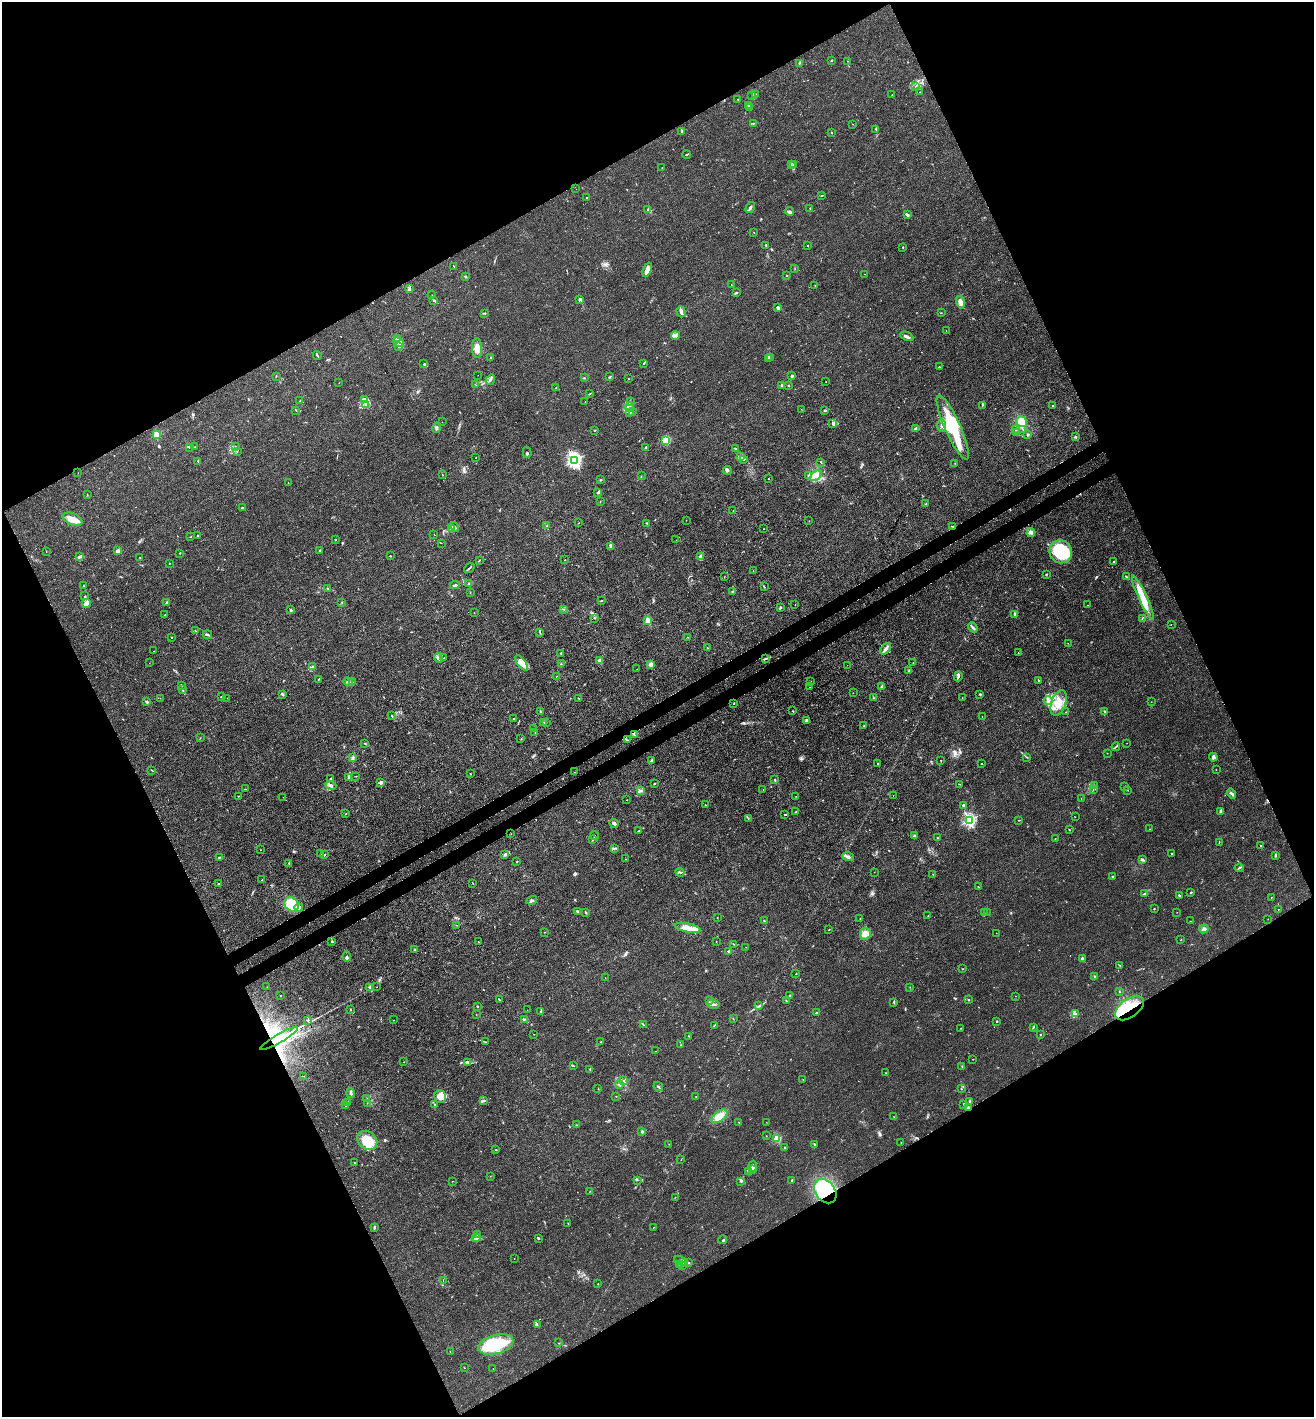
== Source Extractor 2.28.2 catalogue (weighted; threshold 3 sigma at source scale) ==
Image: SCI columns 199-5446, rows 82-5740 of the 5777 x 5823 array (HDU 1 of 3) = the unmasked area's bounding box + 8 px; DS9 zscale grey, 4 x 4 block average (1 PNG px = mean of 4 x 4 image px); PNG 1316 x 1419 px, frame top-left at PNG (2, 2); each listed source drawn as its Kron ellipse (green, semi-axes under 4 px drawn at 4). Shown black and unused: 47% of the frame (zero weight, under 3 of 4 exposures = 7% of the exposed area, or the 3 px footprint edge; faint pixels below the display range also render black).
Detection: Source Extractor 2.28.2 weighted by HDU 2 'WHT'. Background 0.027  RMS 0.003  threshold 0.0137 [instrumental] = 3 sigma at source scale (4.5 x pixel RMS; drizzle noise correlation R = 1.50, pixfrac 1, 0.05/0.05 arcsec/px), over >= 5 px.
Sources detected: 595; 3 too faint to see at this stretch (4 x 4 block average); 7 inside a brighter object's white glare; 8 cosmic-ray / hot-pixel residue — neither listed nor drawn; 15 coinciding with a brighter row at this scale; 42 inside a brighter listed object's ellipse — not listed separately; of the other 520, all 500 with FLUX_AUTO >= 0.319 (the completeness limit of this list) listed and drawn (20 fainter detections not listed), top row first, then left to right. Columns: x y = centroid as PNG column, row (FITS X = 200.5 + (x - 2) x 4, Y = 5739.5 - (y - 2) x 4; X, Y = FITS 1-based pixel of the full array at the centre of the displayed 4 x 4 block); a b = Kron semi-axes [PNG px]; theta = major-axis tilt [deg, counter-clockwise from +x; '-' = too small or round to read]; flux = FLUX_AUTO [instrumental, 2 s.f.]
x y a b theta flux
831 61 2 2 - 1.7
847 61 2 2 - 0.5
799 63 2 2 - 1.1
915 87 3 2 - 1.1
920 92 2 2 - 0.34
755 94 3 2 - 1.1
752 95 3 2 - 1.8
892 95 2 2 - 0.4
738 99 2 2 - 0.91
748 105 2 2 - 3.2
749 108 3 2 - 3.6
753 123 3 2 - 1.3
852 124 2 2 - 0.41
876 129 2 2 - 0.52
681 131 4 2 - 2.6
832 133 2 2 - 0.74
687 154 4 2 - 0.9
791 165 2 2 - 1.1
793 165 2 2 - 0.79
662 168 2 2 - 0.69
576 189 2 2 - 1.4
822 195 3 2 - 1
587 198 2 2 - 2.8
750 207 6 2 59 3.9
810 208 3 2 - 1.2
648 209 4 2 - 0.86
790 212 4 3 - 3.9
907 215 3 2 - 4.3
754 232 2 2 - 0.58
766 245 2 2 - 1.9
808 246 2 2 - 0.75
903 248 2 2 - 1
454 266 2 2 - 0.68
795 268 2 2 - 0.6
647 270 7 3 69 15
865 274 2 2 - 0.39
787 275 2 2 - 1.1
465 276 2 2 - 3.4
731 284 2 2 - 0.37
815 285 2 2 - 0.67
410 289 3 2 - 1.7
736 293 3 2 - 3
432 295 2 2 - 0.42
580 299 2 2 - 21
434 300 3 2 - 2.7
960 302 6 3 -75 8.8
778 308 3 2 - 5.8
681 312 5 2 - 6.2
485 313 2 2 - 1.1
941 313 3 2 - 0.83
946 331 2 2 - 0.44
675 336 4 2 - 3.1
907 336 7 3 -24 4.7
398 338 4 2 - 2.8
399 342 5 4 - 8.9
399 346 4 2 - 2.4
477 348 10 5 -88 15
317 355 4 2 - 2
491 357 2 2 - 0.75
771 357 2 2 - 0.5
769 358 2 2 - 0.99
644 363 3 2 - 1.8
423 364 3 2 - 1.3
939 367 2 2 - 0.93
478 375 2 2 - 0.5
276 376 2 2 - 0.94
792 376 3 2 - 3.8
610 377 4 2 - 1.1
584 378 2 2 - 0.47
629 379 2 2 - 0.45
490 380 5 2 - 3.2
826 381 2 2 - 0.38
339 383 2 2 - 0.36
476 385 2 2 - 0.57
781 385 2 2 - 1.6
789 386 2 2 - 0.65
556 388 2 2 - 1.3
590 394 3 2 - 1.3
364 399 3 2 - 2.6
300 401 3 2 - 1.1
585 402 2 2 - 0.37
630 402 2 2 - 0.86
366 404 2 2 - 1.2
982 405 3 2 - 1.4
1052 405 2 2 - 0.85
630 407 5 3 - 6.3
801 409 2 2 - 0.35
296 410 2 2 - 0.87
825 410 2 2 - 2.6
632 411 2 2 - 1.2
629 412 2 2 - 1.3
442 422 2 2 - 0.32
1021 422 5 5 - 18
833 423 3 3 - 2.5
942 425 6 2 -89 3.2
953 427 35 8 -66 110
436 428 5 2 - 2.7
916 429 3 2 - 6.8
1023 429 2 2 - 0.65
595 430 3 2 - 1.2
1016 430 3 2 - 1.1
1016 432 2 2 - 0.55
156 434 2 2 - 69
1027 435 3 2 - 2
1075 437 2 2 - 3.8
666 440 3 3 - 32
235 446 2 2 - 0.94
190 447 4 2 - 2.2
195 447 3 2 - 1.3
645 447 2 2 - 3
735 448 2 2 - 1.4
237 452 2 2 - 0.53
527 452 5 2 - 2.4
741 457 3 3 - 2.8
476 458 2 2 - 0.59
744 459 2 2 - 0.95
574 460 2 2 - 490
198 461 3 2 - 1.6
821 462 2 2 - 1
955 463 2 2 - 0.44
727 470 4 3 - 3.7
78 473 2 2 - 0.33
443 475 2 2 - 0.45
808 475 2 2 - 1.3
641 476 2 2 - 0.52
816 476 7 4 46 8.5
768 479 2 2 - 0.57
600 480 2 2 - 0.99
288 482 2 2 - 0.57
598 492 4 2 - 2.6
87 494 2 2 - 0.81
600 501 2 2 - 0.57
926 503 2 2 - 0.52
242 508 2 2 - 3.8
733 511 2 2 - 0.58
73 519 10 6 -23 20
686 520 2 2 - 0.42
809 521 2 2 - 0.54
579 523 2 2 - 0.5
647 523 2 2 - 1.3
547 526 2 2 - 0.68
953 526 2 2 - 1.4
454 527 5 2 - 5.2
452 529 3 2 - 5.2
764 529 2 2 - 0.43
1031 532 4 4 - 4.6
434 534 2 2 - 0.6
197 535 2 2 - 1.3
191 536 2 2 - 0.55
336 540 2 2 - 0.63
676 540 2 2 - 0.77
441 543 2 2 - 0.6
611 546 4 3 - 4.3
320 550 2 2 - 9.5
46 551 2 2 - 0.59
118 551 4 3 - 5.6
1061 552 12 11 - 130
180 553 2 2 - 0.83
390 556 2 2 - 0.91
80 557 3 2 - 0.96
700 557 4 3 - 3.9
140 558 2 2 - 1.4
479 560 2 2 - 1.1
565 560 2 2 - 1.8
1114 561 2 2 - 1.8
169 563 2 2 - 0.83
469 568 6 2 39 2.2
753 570 2 2 - 0.35
1046 574 2 2 - 1.1
724 577 2 2 - 0.58
1126 577 3 2 - 1.5
469 584 2 2 - 4.5
84 585 2 2 - 1.9
455 585 4 2 - 3.4
764 587 3 2 - 1.2
328 588 4 2 - 1.3
732 591 2 2 - 1.2
470 592 2 2 - 0.48
84 596 2 2 - 1.3
1143 598 24 4 -65 47
601 601 2 2 - 1.4
167 602 2 2 - 1.9
342 602 2 2 - 1.2
86 604 4 3 - 14
795 604 2 2 - 0.63
1088 605 2 2 - 0.44
780 608 3 2 - 3.1
564 609 3 2 - 0.81
291 610 2 2 - 3.8
474 613 2 2 - 0.41
165 614 2 2 - 0.65
1014 614 2 2 - 3
595 618 2 2 - 1
1142 618 2 2 - 1.2
648 620 2 2 - 45
1171 624 2 2 - 0.34
973 627 5 2 - 3.2
195 631 2 2 - 0.49
540 632 3 2 - 1.5
207 635 5 2 - 3.9
171 637 2 2 - 1.2
687 637 2 2 - 0.65
1068 643 2 2 - 0.5
707 648 2 2 - 0.87
886 649 7 3 51 6.7
154 651 2 2 - 0.54
561 653 3 2 - 1.3
1018 653 2 2 - 0.7
438 658 5 4 - 4.7
444 658 2 2 - 0.72
766 658 3 2 - 2.4
599 660 2 2 - 22
149 663 2 2 - 0.37
522 663 9 3 -53 9.7
913 663 2 2 - 0.44
561 664 2 2 - 0.56
651 664 3 3 - 5.7
847 665 2 2 - 0.36
312 667 3 2 - 1.9
637 669 2 2 - 0.32
909 670 3 2 - 1.6
556 676 2 2 - 0.66
958 676 5 3 - 4.2
318 679 3 2 - 1.4
1038 680 3 2 - 1.2
348 682 4 2 - 3.4
352 682 2 2 - 0.76
811 682 2 2 - 0.59
181 685 3 2 - 0.96
809 687 2 2 - 0.45
881 687 3 2 - 1.6
182 690 2 2 - 0.61
853 693 2 2 - 0.38
980 694 3 2 - 1.6
283 695 2 2 - 0.74
221 697 2 2 - 0.49
160 698 2 2 - 0.36
227 698 2 2 - 0.36
578 698 2 2 - 0.45
874 698 3 2 - 1.1
962 698 2 2 - 0.5
1048 701 4 3 - 6
147 702 2 2 - 4.8
1151 702 2 2 - 0.34
1059 703 13 7 71 29
734 704 2 2 - 1.3
540 711 3 2 - 1.2
793 711 2 2 - 0.74
1105 711 3 2 - 1.4
1066 712 2 2 - 0.48
392 716 3 2 - 0.89
982 716 2 2 - 0.53
513 719 2 2 - 1.4
806 721 3 2 - 0.92
544 722 2 2 - 0.79
546 723 2 2 - 0.71
864 726 2 2 - 0.54
534 728 2 2 - 0.8
535 732 2 2 - 0.47
634 735 2 2 - 1.2
200 738 2 2 - 0.59
521 739 2 2 - 0.49
627 740 2 2 - 1.1
365 743 2 2 - 1.4
1127 743 2 2 - 0.36
1116 747 4 2 - 2.3
1107 753 2 2 - 0.45
1027 757 2 2 - 0.9
1213 757 4 3 - 5.6
353 758 3 2 - 3.4
651 760 3 2 - 2
941 761 2 2 - 0.78
878 763 2 2 - 0.78
982 764 2 2 - 0.71
152 770 2 2 - 0.67
1216 770 2 2 - 0.5
575 772 2 2 - 0.41
470 774 2 2 - 0.85
356 776 2 2 - 0.54
348 777 3 2 - 2.3
330 779 3 2 - 1.8
775 780 2 2 - 1.9
381 783 4 4 - 3.4
655 783 3 2 - 1.3
960 784 2 2 - 0.55
331 785 5 3 - 4.8
1095 785 2 2 - 0.41
1125 786 2 2 - 0.9
245 789 2 2 - 0.5
763 789 2 2 - 0.43
1093 789 2 2 - 0.46
640 790 4 2 - 2.6
1127 790 2 2 - 0.56
1232 794 5 3 - 3.7
238 796 2 2 - 0.76
796 796 2 2 - 0.41
893 796 2 2 - 0.4
283 797 2 2 - 0.54
1081 798 2 2 - 0.34
627 800 2 2 - 0.52
705 805 2 2 - 0.81
963 805 2 2 - 13
1221 811 4 2 - 3.2
796 812 2 2 - 2
345 814 2 2 - 0.62
785 815 3 2 - 0.89
1075 817 2 2 - 0.37
748 818 2 2 - 0.5
969 820 2 2 - 330
1019 820 2 2 - 0.78
614 823 5 3 - 3.7
1149 829 2 2 - 0.45
1069 830 2 2 - 1.5
639 831 2 2 - 1.1
511 834 2 2 - 2.7
594 836 4 2 - 2.4
914 836 4 2 - 2.5
937 838 2 2 - 0.59
1055 839 2 2 - 0.74
592 840 2 2 - 1.1
1219 842 3 2 - 0.67
1261 846 2 2 - 0.82
614 848 3 2 - 2.5
260 850 2 2 - 1.1
1172 853 2 2 - 0.93
320 854 2 2 - 0.78
324 855 2 2 - 1.6
505 855 4 2 - 2.9
1276 855 3 2 - 1.6
219 857 2 2 - 1.8
848 857 6 3 -17 5.3
625 859 2 2 - 0.66
1143 860 3 2 - 2.3
517 861 2 2 - 1.3
289 863 4 2 - 1.6
1239 868 4 2 - 1.8
680 872 4 2 - 2.9
874 872 2 2 - 0.39
933 874 2 2 - 0.58
1112 877 2 2 - 1.2
262 880 2 2 - 0.45
473 883 2 2 - 0.66
219 884 2 2 - 0.86
978 887 2 2 - 0.78
1191 892 3 2 - 1.3
1145 894 4 2 - 2.1
1179 896 2 2 - 2.7
1271 897 2 2 - 0.55
532 900 5 3 - 5.1
292 904 8 6 -43 55
299 907 4 3 - 3.4
1154 909 2 2 - 1.3
1278 909 2 2 - 0.6
577 912 3 2 - 3.2
987 912 2 2 - 0.54
1177 912 2 2 - 0.36
586 913 3 2 - 1.5
984 913 2 2 - 0.57
928 916 2 2 - 1.4
717 918 2 2 - 0.7
860 919 2 2 - 0.48
1268 919 2 2 - 0.35
764 921 2 2 - 1.4
1190 921 2 2 - 0.54
456 925 3 2 - 0.94
688 928 13 4 -11 21
829 929 2 2 - 0.49
1204 929 5 4 - 5.1
545 932 2 2 - 0.64
996 933 2 2 - 0.42
865 934 6 5 - 15
1181 940 2 2 - 0.53
331 942 3 2 - 1
478 942 2 2 - 0.54
716 942 2 2 - 1
734 944 2 2 - 0.9
746 947 2 2 - 0.32
415 949 2 2 - 1.4
728 951 2 2 - 1.6
347 957 5 3 - 2.7
1082 959 3 2 - 5.5
1120 965 2 2 - 0.95
963 969 2 2 - 0.97
796 974 2 2 - 0.81
1095 976 3 2 - 1.7
605 978 2 2 - 0.4
267 987 2 2 - 0.62
377 987 2 2 - 0.54
910 987 2 2 - 0.55
370 988 2 2 - 0.86
1119 991 2 2 - 0.8
280 996 2 2 - 0.55
789 996 3 2 - 0.67
1015 996 2 2 - 0.35
969 999 2 2 - 2.3
500 1000 4 2 - 0.99
709 1000 2 2 - 1.2
786 1001 2 2 - 1.4
894 1002 3 2 - 1.5
713 1004 6 2 -12 4
759 1006 3 2 - 2.3
477 1007 3 2 - 1.1
1129 1008 16 9 37 48
350 1009 2 2 - 0.97
527 1010 2 2 - 0.32
541 1011 3 2 - 1.3
817 1013 2 2 - 5.4
1076 1014 2 2 - 1.7
476 1015 2 2 - 0.33
525 1019 2 2 - 1.1
733 1019 2 2 - 0.49
307 1020 3 2 - 1.6
393 1020 2 2 - 0.47
997 1021 2 2 - 1.6
643 1024 3 2 - 1.1
714 1026 3 2 - 0.9
1033 1027 3 2 - 1.2
961 1028 2 2 - 0.59
534 1034 2 2 - 0.64
1041 1035 2 2 - 4.6
689 1036 2 2 - 0.61
279 1038 22 3 30 40
485 1042 2 2 - 0.76
601 1042 2 2 - 0.62
681 1045 2 2 - 0.55
656 1051 2 2 - 0.42
973 1059 2 2 - 0.45
404 1062 2 2 - 0.48
468 1062 4 2 - 1.8
573 1066 2 2 - 1.1
962 1067 2 2 - 0.45
590 1069 3 2 - 1.1
886 1073 2 2 - 0.72
304 1076 2 2 - 0.47
803 1079 2 2 - 0.56
624 1081 3 2 - 1.4
619 1085 2 2 - 1
658 1086 5 2 - 2.1
598 1089 2 2 - 0.74
961 1089 2 2 - 0.83
351 1093 5 2 - 3.2
616 1096 2 2 - 0.5
696 1096 2 2 - 0.89
440 1097 6 5 - 17
367 1099 2 2 - 0.66
483 1101 3 2 - 2.1
970 1101 3 2 - 1.5
348 1102 2 2 - 0.85
367 1103 2 2 - 0.53
964 1104 3 2 - 1.3
435 1105 2 2 - 1
346 1106 2 2 - 0.53
969 1108 2 2 - 5.8
719 1116 9 5 37 17
894 1117 2 2 - 0.4
739 1122 2 2 - 0.42
766 1122 2 2 - 0.37
577 1125 2 2 - 0.63
642 1132 2 2 - 15
766 1136 2 2 - 0.56
777 1139 2 2 - 100
367 1140 11 8 -39 47
901 1143 2 2 - 0.82
669 1144 2 2 - 0.4
815 1144 3 2 - 1.3
784 1148 2 2 - 1
496 1150 2 2 - 0.8
681 1160 2 2 - 0.53
355 1163 3 2 - 1.3
753 1166 5 3 - 7.1
753 1170 2 2 - 8.3
748 1171 3 2 - 2.4
490 1176 2 2 - 0.45
637 1180 2 2 - 0.54
452 1181 2 2 - 0.5
741 1181 2 2 - 0.66
792 1181 3 2 - 2
825 1191 13 10 -54 120
589 1192 2 2 - 0.36
675 1197 2 2 - 0.51
568 1223 2 2 - 0.79
654 1227 2 2 - 0.48
374 1228 3 2 - 3
478 1234 3 2 - 1.1
476 1238 4 2 - 8.2
538 1238 3 2 - 1.4
723 1240 4 2 - 1.6
514 1258 2 2 - 0.7
681 1261 7 2 -20 4.5
689 1263 2 2 - 1.1
680 1264 2 2 - 1.3
683 1265 3 3 - 2.4
443 1280 2 2 - 0.45
598 1284 2 2 - 1.1
537 1325 3 2 - 1.5
559 1343 2 2 - 0.99
496 1344 18 9 16 100
450 1352 2 2 - 0.58
464 1368 2 2 - 0.58
493 1369 2 2 - 0.53
Overlapping masked pixels (flux is a lower limit): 5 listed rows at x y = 953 526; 1129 1008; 279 1038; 969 1108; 825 1191
Diffuse or blended objects may show on this block-average render without a row.